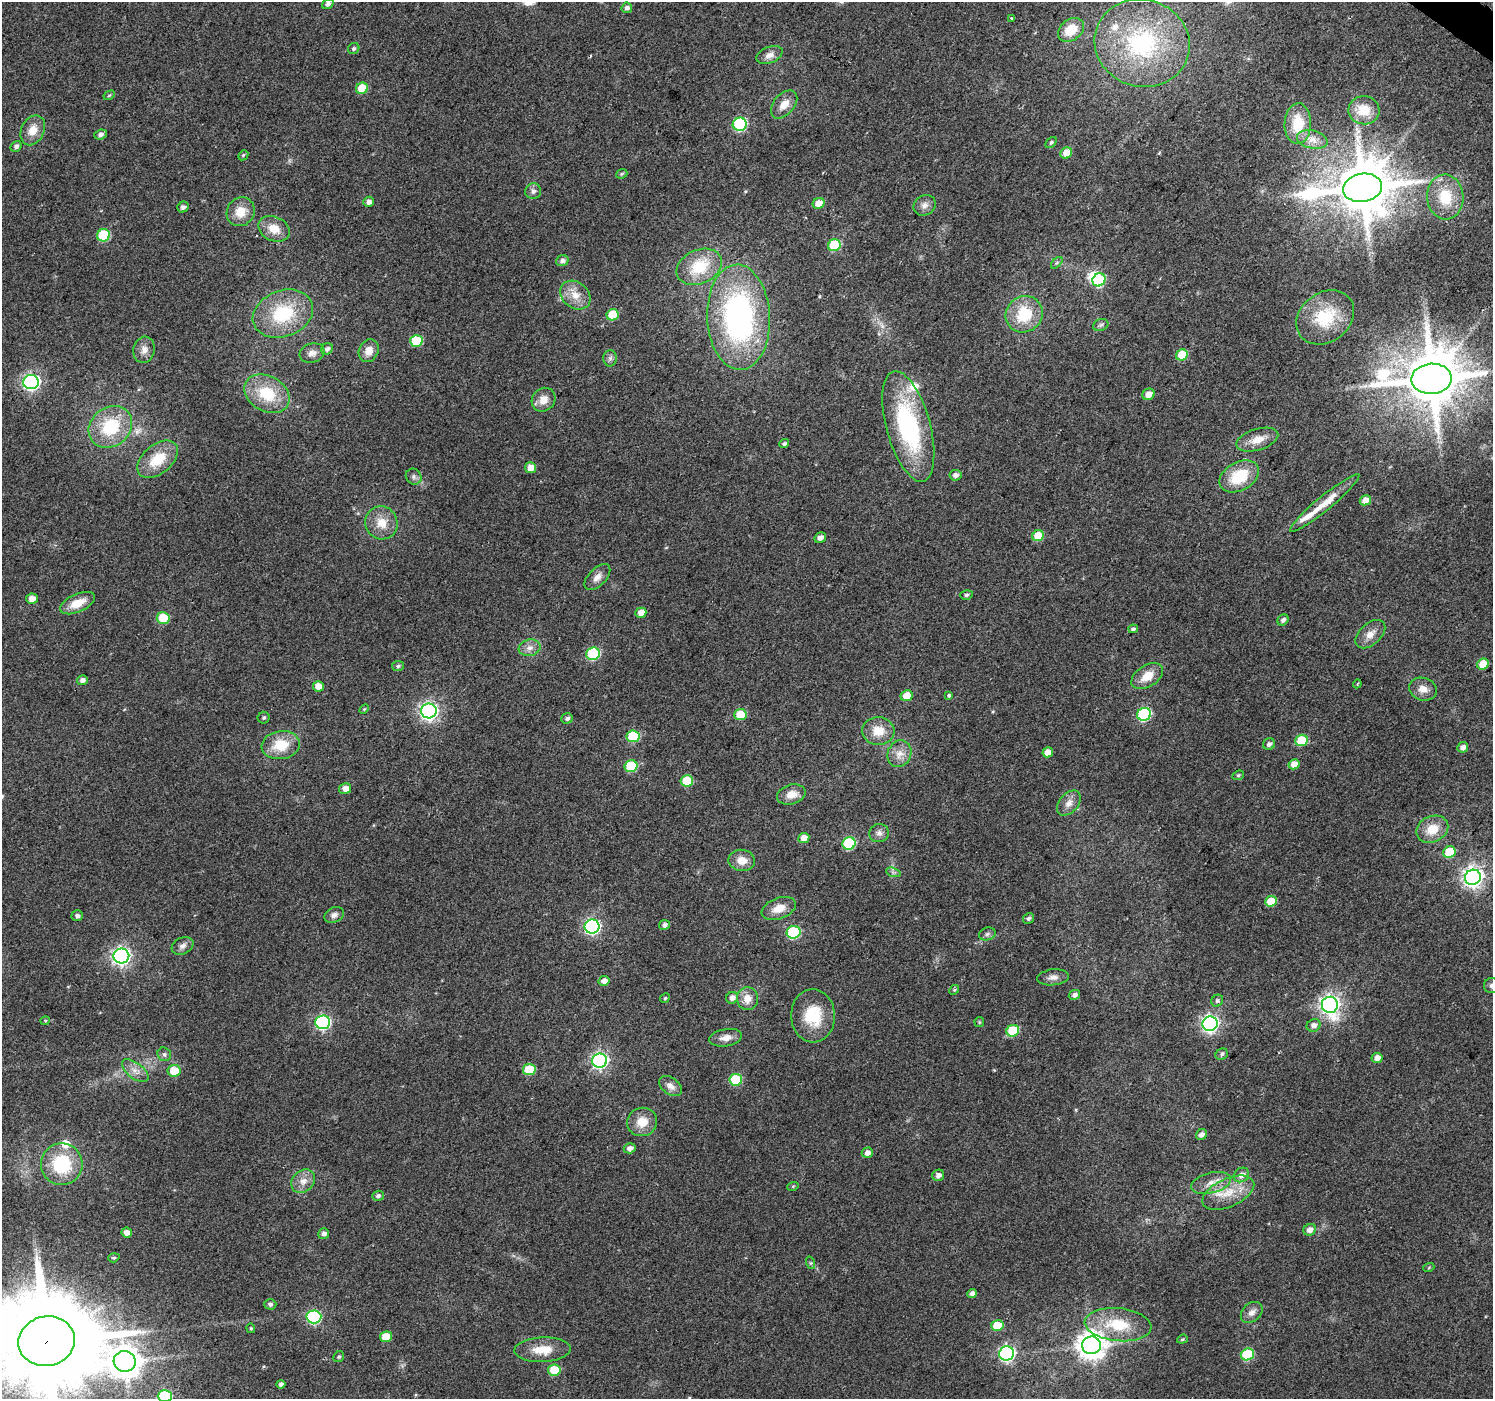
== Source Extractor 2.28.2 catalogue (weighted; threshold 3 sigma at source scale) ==
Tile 10 of 4 x 4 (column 2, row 3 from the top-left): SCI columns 1497-2987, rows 1643-3039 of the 5970 x 6010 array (HDU 1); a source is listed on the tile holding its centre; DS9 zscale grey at full resolution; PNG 1495 x 1401 px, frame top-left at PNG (2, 2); each listed source drawn as its Kron ellipse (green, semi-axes under 4 px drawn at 4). Shown black and unused: <1% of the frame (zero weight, under 2 of 3 exposures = <1% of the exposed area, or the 3 px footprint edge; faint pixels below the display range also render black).
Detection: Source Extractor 2.28.2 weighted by HDU 2 'WHT'; one run over the whole footprint, this tile lists its part. Background 0.0472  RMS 0.0081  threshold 0.0366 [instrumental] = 3 sigma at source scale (4.5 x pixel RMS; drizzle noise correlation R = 1.50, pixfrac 1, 0.0396/0.0396 arcsec/px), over >= 5 px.
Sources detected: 199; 1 inside a brighter object's white glare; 1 cosmic-ray / hot-pixel residue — neither listed nor drawn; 4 inside a brighter listed object's ellipse — not listed separately; the other 193 listed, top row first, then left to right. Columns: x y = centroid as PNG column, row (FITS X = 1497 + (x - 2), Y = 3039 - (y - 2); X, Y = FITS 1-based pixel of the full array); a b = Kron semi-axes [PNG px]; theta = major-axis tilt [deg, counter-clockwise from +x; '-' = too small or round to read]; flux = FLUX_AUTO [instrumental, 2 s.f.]
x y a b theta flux
328 4 6 4 35 2.8
627 8 5 5 - 2.6
1012 19 3 3 - 2.8
1071 30 14 10 37 19
1142 43 48 43 -16 120
354 48 6 5 - 1.7
769 55 14 8 21 5.6
362 88 6 5 - 27
109 95 6 4 30 1.1
784 104 16 10 49 9.7
1364 110 15 14 - 16
740 124 7 6 - 91
1298 124 20 13 89 24
33 130 16 11 64 10
101 135 6 5 - 2.9
1312 139 15 9 -13 7.6
1051 142 6 4 49 1.4
16 146 6 5 - 2.5
1066 153 6 5 - 13
243 155 5 4 - 1.1
622 174 6 4 23 1.2
1362 188 20 14 9 4900
533 191 8 8 - 3.1
1445 197 22 18 -85 29
369 202 5 5 - 3.6
819 203 6 5 - 11
925 205 11 10 - 4.9
183 207 6 5 - 2.5
241 212 15 13 54 13
274 229 16 12 -25 13
103 235 6 6 - 57
834 245 6 5 - 51
562 261 6 5 - 2.8
1057 263 7 4 45 1.4
699 267 23 17 25 32
1099 280 7 6 - 52
575 295 16 13 -39 11
283 314 31 23 21 51
1024 314 19 18 - 32
612 315 6 5 - 25
739 317 53 31 -87 210
1325 317 31 24 38 36
1101 325 8 6 20 2
416 341 6 6 - 39
327 349 6 5 - 2.6
144 350 13 10 78 6.1
369 351 12 9 63 8.5
312 353 12 9 17 5.4
1182 355 6 5 - 25
610 358 8 6 89 2.5
1432 379 20 15 3 5700
31 382 7 7 - 260
267 394 24 17 -30 34
1148 394 6 5 - 7.4
543 400 12 11 - 8.6
908 426 57 22 -75 110
110 427 23 19 39 42
1257 440 22 10 17 11
784 444 5 4 - 1.6
158 459 23 14 40 25
531 468 5 5 - 9.2
955 475 6 5 - 3.5
1239 476 21 14 29 32
414 477 8 7 - 2.6
1365 500 6 5 - 8.2
1325 503 44 7 39 18
381 523 17 16 - 14
1038 536 6 5 - 18
820 538 6 5 - 4
597 577 16 8 45 5.8
966 595 6 5 - 1.7
32 599 6 5 - 6.5
78 603 19 9 24 13
641 613 5 5 - 7.7
163 618 6 6 - 33
1283 620 6 5 - 3
1133 629 5 4 - 1.4
1370 634 18 10 42 8.2
530 648 11 8 11 4.9
593 654 7 6 - 72
1483 664 6 5 - 15
398 666 6 5 - 1.5
1147 676 17 10 33 12
82 680 5 5 - 3.4
1357 684 4 3 - 0.9
318 686 5 5 - 8.8
1423 689 14 11 -17 7.6
949 695 4 3 - 1.9
907 696 6 5 - 13
364 709 6 3 45 0.86
429 711 8 7 - 350
1144 714 7 6 - 87
740 715 6 5 - 26
264 718 6 6 - 1.5
567 718 6 5 - 2.2
878 731 16 14 -5 14
633 736 6 6 - 48
1301 740 6 5 - 28
1269 744 6 5 - 2.8
281 745 19 14 9 22
1463 747 5 5 - 3.9
1048 752 5 5 - 7.9
899 754 14 11 65 8.4
1294 764 6 5 - 7.9
631 766 6 6 - 45
1238 775 6 4 22 1.2
687 781 6 5 - 32
345 789 6 5 - 6
791 794 14 9 16 8.9
1069 803 14 9 48 6.4
1432 829 16 13 24 16
879 833 10 9 - 3.8
804 838 5 5 - 8.4
849 843 7 6 - 68
1449 852 6 5 - 32
742 860 13 10 -7 9.5
893 872 7 4 -19 1.8
1473 877 8 7 - 480
1271 901 6 5 - 19
779 909 18 10 21 11
334 915 10 7 26 3.8
77 916 6 5 - 2.4
1029 918 6 5 - 2.1
665 925 5 5 - 2.8
592 927 7 7 - 200
794 932 7 6 - 82
987 934 8 6 17 2.3
183 946 11 8 27 3.7
121 956 8 7 - 350
1053 977 16 8 6 4.9
604 981 5 5 - 4.9
1492 985 7 7 - 2.6
954 990 5 4 - 1.1
1074 995 6 5 - 3.2
665 998 5 4 - 1.1
732 998 6 6 - 4.2
748 999 11 10 - 8.4
1217 1001 6 5 - 1.6
1330 1005 8 8 - 450
813 1016 27 22 -87 32
45 1021 4 4 - 0.92
323 1022 7 7 - 160
979 1022 5 4 - 0.98
1210 1024 7 7 - 300
1314 1025 7 6 - 4.8
1013 1031 6 5 - 40
726 1038 17 8 10 7
164 1054 7 6 - 2.4
1222 1054 6 5 - 1.7
1377 1058 5 5 - 5.4
600 1061 7 7 - 240
529 1070 6 5 - 31
135 1071 16 7 -37 6.3
174 1071 6 6 - 19
736 1080 6 6 - 40
670 1086 13 8 -37 5.3
642 1122 15 14 - 13
1201 1135 6 5 - 3.2
630 1148 6 5 - 3.9
867 1153 6 5 - 4.5
62 1164 21 21 - 48
938 1175 6 5 - 4.1
1241 1175 8 7 - 5.3
303 1181 13 10 43 7.5
1211 1183 20 10 14 9.6
793 1186 6 3 19 0.87
1228 1193 27 14 24 21
378 1196 6 5 - 2
1310 1230 6 5 - 4.7
127 1232 5 5 - 4.4
324 1234 5 5 - 2.9
114 1258 6 4 18 1.2
811 1263 6 4 -71 1.2
1429 1267 6 3 21 0.85
972 1294 5 4 - 3.3
270 1304 6 5 - 1.9
1252 1312 12 9 42 5
314 1317 7 6 - 130
997 1325 6 5 - 25
1118 1325 33 16 -5 34
251 1328 5 4 - 1.1
386 1337 6 5 - 16
1182 1339 5 4 - 1.1
47 1341 28 25 12 20000
1091 1345 9 9 - 1100
543 1350 28 12 2 17
1007 1353 7 7 - 210
1247 1354 7 6 - 49
339 1357 6 5 - 1.3
125 1361 11 10 - 1500
554 1370 6 5 - 28
281 1384 4 4 - 2.5
165 1396 7 6 - 72
Overlapping masked pixels (flux is a lower limit): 1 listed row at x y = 47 1341
Isophote crosses this tile's border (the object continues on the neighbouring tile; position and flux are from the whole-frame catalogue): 3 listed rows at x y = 1492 985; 47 1341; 165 1396